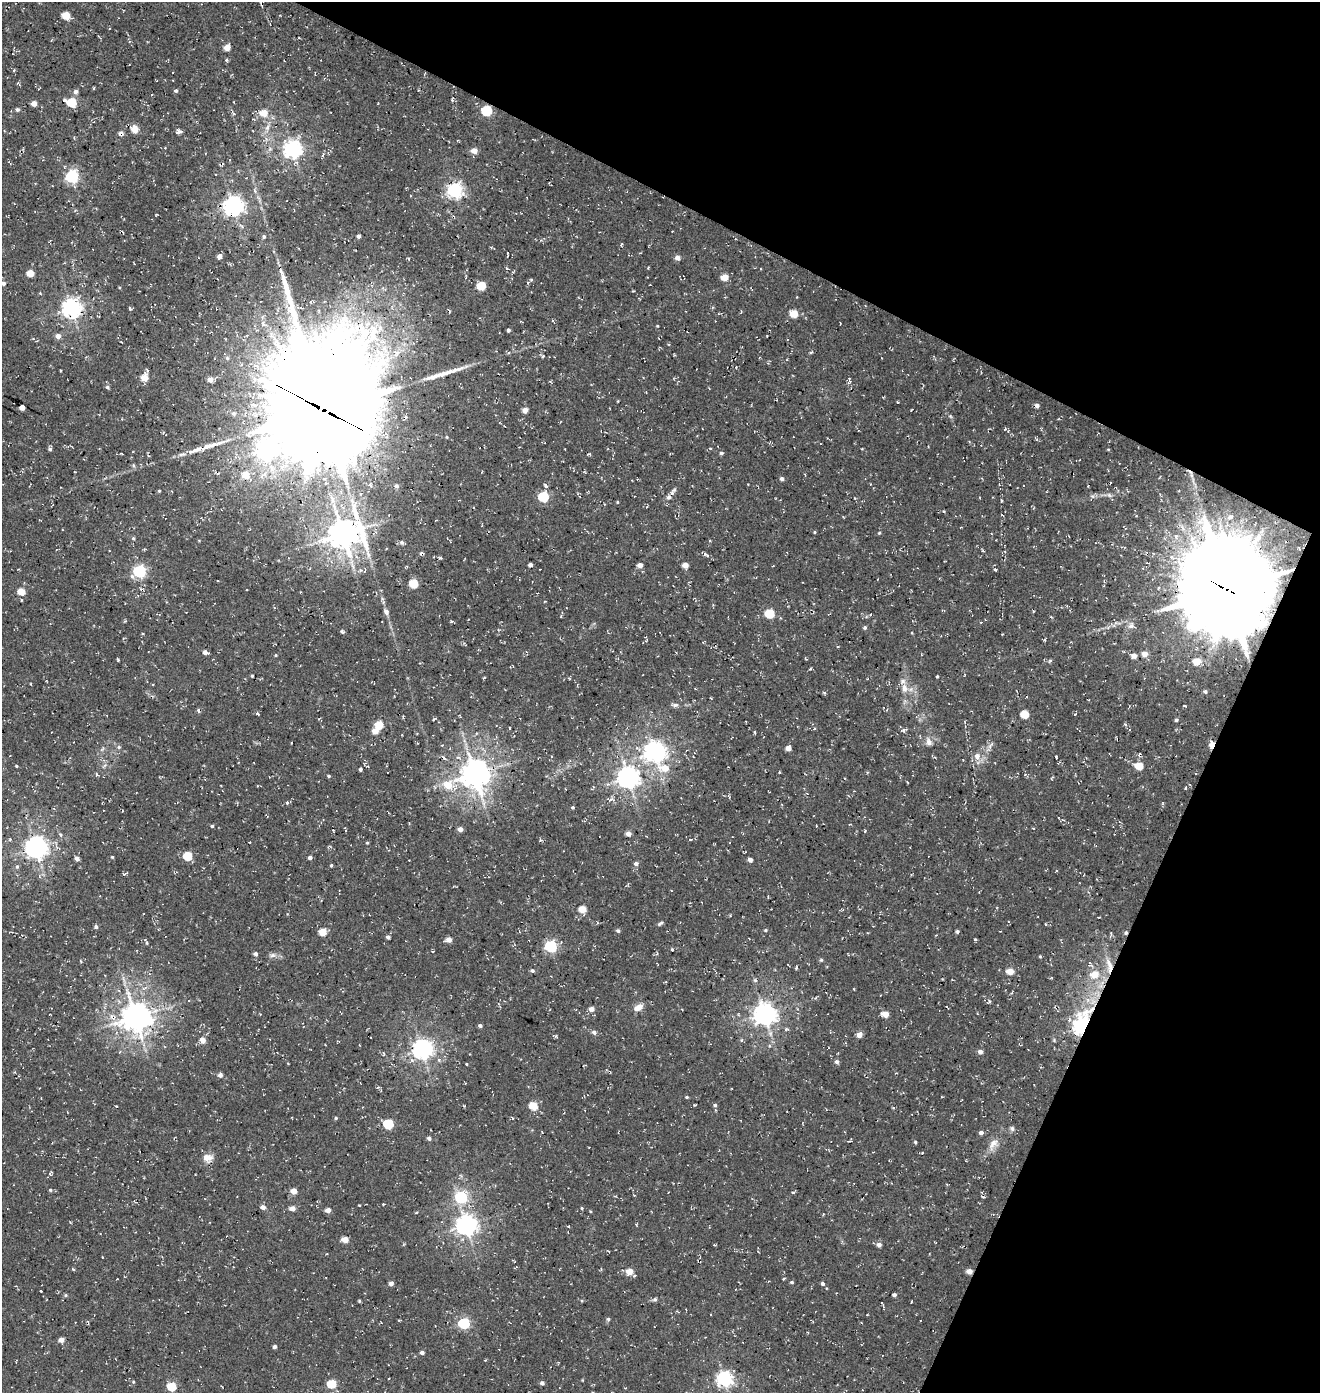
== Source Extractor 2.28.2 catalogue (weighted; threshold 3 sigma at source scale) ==
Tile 8 of 4 x 4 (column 4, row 2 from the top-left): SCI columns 4285-5602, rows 2903-4293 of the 5867 x 5812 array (HDU 1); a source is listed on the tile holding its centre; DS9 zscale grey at full resolution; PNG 1322 x 1395 px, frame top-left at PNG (2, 2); no overlay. Shown black and unused: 25% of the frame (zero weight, under 3 of 4 exposures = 8% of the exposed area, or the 3 px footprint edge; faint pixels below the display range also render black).
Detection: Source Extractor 2.28.2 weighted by HDU 2 'WHT'; one run over the whole footprint, this tile lists its part. Background 0.00286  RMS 0.0023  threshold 0.0102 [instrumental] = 3 sigma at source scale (4.5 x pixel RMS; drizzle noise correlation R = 1.50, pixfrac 1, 0.0396/0.0396 arcsec/px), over >= 5 px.
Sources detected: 262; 1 inside a brighter object's white glare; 3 cosmic-ray / hot-pixel residue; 3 long thin detections or spike segments (spike, bleed or trail) — not listed; the other 255 listed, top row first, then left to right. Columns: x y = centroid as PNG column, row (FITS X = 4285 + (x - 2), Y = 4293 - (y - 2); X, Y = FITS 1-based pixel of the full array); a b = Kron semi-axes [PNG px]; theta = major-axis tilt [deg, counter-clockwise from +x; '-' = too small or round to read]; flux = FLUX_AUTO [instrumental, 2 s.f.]
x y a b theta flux
66 15 5 5 - 4.4
227 47 5 4 - 2.8
226 60 4 4 - 0.32
14 70 4 4 - 0.28
94 88 3 3 - 0.29
176 91 5 4 - 0.38
76 92 5 5 - 0.74
71 102 7 5 -19 11
34 103 4 4 - 1.8
17 109 5 4 - 0.49
487 110 6 5 - 18
264 113 6 5 - 3.8
135 129 5 5 - 4.2
179 132 7 6 - 0.73
121 133 6 5 - 0.84
292 149 7 6 - 92
474 151 5 5 - 2
323 154 8 3 71 0.32
72 176 6 6 - 38
455 190 6 6 - 61
233 206 7 7 - 120
264 236 4 4 - 0.46
359 236 4 3 - 0.5
219 256 5 4 - 1
677 258 5 5 - 1.2
506 268 5 3 - 0.27
30 273 5 4 - 4.1
724 277 6 5 - 2.7
531 280 4 4 - 0.24
3 283 5 4 - 0.74
481 286 5 5 - 7.4
40 293 4 3 - 0.21
71 308 7 6 - 110
130 308 5 3 - 0.29
794 314 5 5 - 5
553 321 6 3 -45 0.22
840 323 3 2 - 0.14
657 326 4 2 - 0.17
508 330 4 3 - 0.51
58 336 5 5 - 1.2
33 339 4 4 - 0.28
811 352 5 3 - 0.25
397 353 11 8 89 1.7
144 378 6 5 - 3.9
210 379 5 5 - 1.4
107 387 5 4 - 0.43
1037 405 5 4 - 0.96
22 407 4 4 - 2.2
324 409 47 39 88 7000
525 410 4 4 - 1.7
950 416 6 4 -19 0.3
50 449 5 4 - 0.52
266 449 7 7 - 110
1108 449 5 3 - 0.19
721 453 5 4 - 0.36
588 454 5 3 - 0.3
133 465 6 4 -72 0.32
246 475 7 6 - 2.8
1191 475 8 4 -71 0.59
782 479 5 4 - 0.67
545 485 5 3 - 0.34
1088 486 2 2 - 0.19
674 490 6 4 19 0.36
159 491 3 3 - 0.25
1109 495 8 4 -37 0.51
543 497 6 5 - 14
668 497 7 6 - 0.63
617 502 4 3 - 0.2
1230 517 7 6 - 0.7
815 532 4 3 - 0.21
879 533 4 3 - 0.23
343 534 12 10 15 370
133 538 4 4 - 0.3
1256 540 19 7 49 2.3
402 542 5 5 - 0.6
705 554 5 3 - 0.44
440 558 5 4 - 0.24
530 565 4 4 - 0.59
640 565 4 4 - 1.7
685 565 5 4 - 2
995 570 5 3 - 0.33
139 571 6 6 - 37
413 583 5 5 - 6.9
1227 590 31 27 -78 4000
21 592 5 5 - 4.1
544 601 3 2 - 0.21
386 612 6 5 - 0.88
770 613 6 5 - 9.2
870 614 4 3 - 0.26
1208 616 17 13 -30 81
981 622 4 2 - 0.15
1131 626 10 5 13 0.75
865 628 5 5 - 0.42
342 631 5 4 - 0.43
205 652 5 4 - 0.88
1246 653 8 5 -76 0.75
1144 654 6 5 - 1.7
276 655 4 3 - 0.22
1134 656 6 5 - 1.1
806 659 5 3 - 0.19
1197 661 5 5 - 3.7
252 676 3 3 - 0.24
937 676 3 2 - 0.25
31 684 3 2 - 0.24
904 688 12 9 -74 1.9
1205 692 4 4 - 0.48
711 698 3 2 - 0.16
675 705 7 5 2 0.65
1185 706 4 2 - 0.22
257 714 5 3 - 0.3
1025 714 5 5 - 5.4
434 719 5 3 - 0.21
1176 720 5 4 - 0.41
1125 724 6 4 -44 0.35
379 725 5 5 - 6.4
509 728 3 2 - 0.23
904 730 6 4 -71 0.41
375 731 5 4 - 2.8
755 732 5 3 - 0.22
929 742 11 8 -75 1.2
990 745 11 4 50 0.69
1212 745 6 4 81 3.2
119 747 6 5 - 0.44
788 748 4 4 - 1.5
654 752 8 7 - 140
1140 754 4 3 - 0.31
977 756 10 9 - 1.6
1056 757 3 2 - 0.24
16 766 3 3 - 0.21
1139 766 5 5 - 5.2
665 768 14 8 -13 3.4
360 769 3 3 - 0.48
475 774 9 8 - 350
96 775 6 3 -90 0.29
329 776 4 3 - 0.28
628 777 8 7 - 150
907 782 3 2 - 0.18
608 784 6 4 70 0.38
448 785 10 9 - 3.8
287 803 5 4 - 0.35
573 807 4 4 - 0.3
212 826 3 3 - 0.33
1033 828 3 2 - 0.18
460 829 5 4 - 1.1
628 834 5 4 - 1.5
61 835 5 3 - 0.28
10 839 4 4 - 0.21
690 839 4 3 - 0.23
540 840 5 4 - 0.27
367 843 4 3 - 0.22
36 847 7 7 - 160
188 856 5 5 - 8.5
112 857 4 3 - 0.23
310 858 4 4 - 0.71
77 859 4 4 - 0.95
750 860 4 4 - 1
636 864 5 5 - 0.83
331 865 4 3 - 0.25
17 866 6 5 - 0.44
125 874 10 2 18 0.25
582 909 5 5 - 4.3
597 923 4 3 - 0.21
660 923 7 4 32 0.5
1045 924 4 3 - 0.18
96 927 5 4 - 0.47
765 930 4 3 - 0.26
618 931 5 5 - 0.44
957 931 5 4 - 0.37
322 932 5 5 - 5.1
1111 933 6 3 -78 0.34
388 937 4 4 - 0.56
449 939 5 4 - 1.7
975 939 4 3 - 0.24
146 942 6 3 -69 0.32
551 946 6 5 - 30
672 949 3 3 - 0.24
433 951 4 2 - 0.2
255 954 5 4 - 0.56
272 955 8 5 19 0.66
1040 956 5 3 - 0.21
821 959 5 3 - 0.3
1109 965 22 7 -78 2.6
796 968 5 3 - 0.32
532 971 5 4 - 0.43
1010 971 5 4 - 3.3
1094 975 8 7 - 3
755 980 6 4 -1 0.35
989 1001 5 3 - 0.27
638 1008 11 7 25 1.7
591 1009 5 4 - 1.4
764 1014 8 7 - 160
885 1014 5 4 - 2.7
135 1017 10 9 - 330
480 1026 4 4 - 0.46
1082 1026 8 6 68 97
594 1032 5 5 - 0.7
859 1035 5 5 - 1.7
371 1037 2 2 - 0.19
203 1040 5 5 - 2
422 1049 7 7 - 130
980 1052 5 5 - 0.96
837 1062 5 4 - 0.64
466 1064 3 2 - 0.17
220 1075 4 4 - 0.91
687 1097 4 3 - 0.25
715 1105 4 4 - 0.37
116 1106 3 3 - 0.18
533 1106 5 5 - 5.9
336 1118 4 4 - 0.29
388 1124 6 5 - 12
1012 1128 7 5 -74 0.51
981 1133 4 4 - 0.78
429 1138 4 4 - 0.64
915 1142 4 3 - 0.32
993 1144 17 9 56 2
922 1153 3 2 - 0.21
207 1158 13 10 -2 1.8
50 1174 6 3 -46 0.28
50 1190 5 4 - 0.31
294 1191 5 4 - 2.2
793 1192 5 4 - 0.27
461 1197 6 5 - 27
383 1204 3 3 - 0.17
359 1205 3 2 - 0.17
263 1207 5 5 - 1
582 1208 4 3 - 0.22
292 1209 5 4 - 1.5
328 1210 4 4 - 1.4
466 1225 7 7 - 140
568 1226 4 3 - 0.24
345 1239 5 4 - 3
879 1244 5 5 - 0.9
714 1245 3 2 - 0.21
73 1269 5 3 - 0.25
969 1271 5 4 - 1.7
630 1272 5 5 - 3
784 1278 4 2 - 0.21
792 1282 4 3 - 0.36
391 1283 4 4 - 0.9
823 1284 5 4 - 0.49
41 1291 2 2 - 0.2
66 1295 5 4 - 0.32
894 1295 4 3 - 0.58
655 1299 7 6 - 0.42
882 1303 4 3 - 0.23
608 1319 4 4 - 0.38
464 1323 6 5 - 22
61 1340 4 4 - 1.9
274 1347 4 4 - 0.62
422 1352 4 4 - 0.71
724 1379 7 6 - 62
133 1382 5 4 - 0.24
542 1383 4 4 - 0.68
331 1384 5 5 - 9.8
171 1386 5 5 - 9.5
Overlapping masked pixels (flux is a lower limit): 9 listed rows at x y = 487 110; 121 133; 324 409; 1227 590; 1212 745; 1109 965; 135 1017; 1082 1026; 969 1271
Isophote crosses this tile's border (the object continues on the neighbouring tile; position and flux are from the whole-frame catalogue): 1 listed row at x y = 3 283